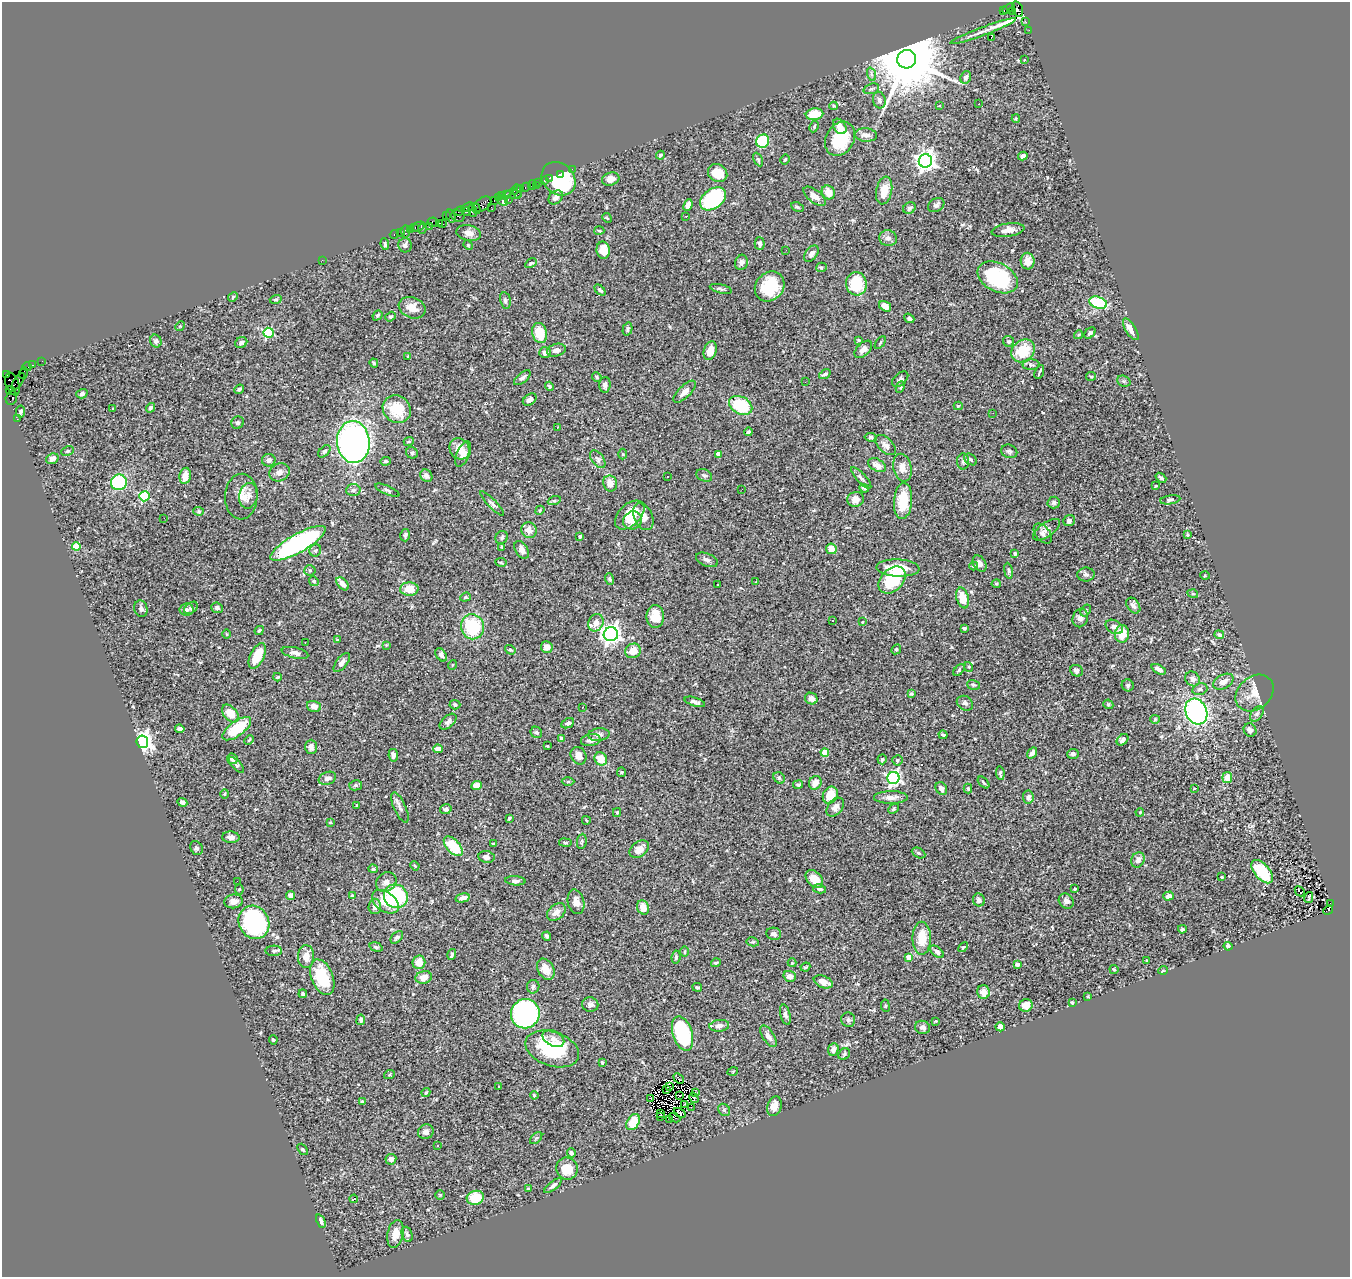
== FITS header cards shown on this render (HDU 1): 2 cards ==
NAXIS1  =                 1348
NAXIS2  =                 1275

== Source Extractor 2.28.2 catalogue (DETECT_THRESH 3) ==
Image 1348 x 1275 px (HDU 1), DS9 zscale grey, 1 PNG px = 1 image px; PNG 1352 x 1279 px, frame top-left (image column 1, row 1275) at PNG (2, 2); each listed source drawn as its Kron ellipse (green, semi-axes under 4 px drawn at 4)
Background 0.777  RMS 0.043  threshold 0.13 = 3 sigma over >= 5 px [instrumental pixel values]
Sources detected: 494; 2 with non-positive FLUX_AUTO (blend fragments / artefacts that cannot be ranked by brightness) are neither listed nor drawn; the other 492 listed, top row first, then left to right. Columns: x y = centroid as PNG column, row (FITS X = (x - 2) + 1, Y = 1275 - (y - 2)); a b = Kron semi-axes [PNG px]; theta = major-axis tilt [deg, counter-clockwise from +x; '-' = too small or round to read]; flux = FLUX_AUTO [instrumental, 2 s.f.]
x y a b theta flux
1008 8 7 3 32 54
1018 9 8 5 -72 64
1003 11 3 2 - 130
1013 11 3 3 - 230
1026 22 3 3 - 7.9
1029 30 2 2 - 11
983 31 35 3 20 21
991 37 3 2 - 5.7
907 59 9 9 - 38000
1024 60 2 2 - 2.5
871 74 7 4 -71 5.5
966 77 6 5 - 10
871 89 8 5 18 5.7
879 100 8 6 -76 9.2
979 104 2 2 - 1.5
940 105 3 2 - 3.8
834 106 4 4 - 2.8
815 114 9 6 6 62
1016 118 4 4 - 3.1
840 126 8 6 -56 21
814 127 6 4 64 4.1
866 135 11 6 -4 14
840 139 18 14 60 110
763 141 7 6 - 190
660 155 4 3 - 5.6
1023 156 5 4 - 13
758 159 7 4 -63 4.2
785 159 5 3 - 3.8
925 161 7 6 - 1600
572 169 2 2 - 12
718 173 10 8 -35 56
560 174 3 3 - 39
549 178 2 2 - 25
559 179 18 15 -45 240
611 179 9 6 16 22
544 180 3 3 - 4.5
539 182 3 2 - 14
532 185 4 2 - 17
536 185 2 2 - 12
526 187 5 3 - 72
521 188 3 3 - 31
514 191 4 3 - 36
517 191 7 2 -82 72
884 191 14 8 78 44
828 192 7 6 - 31
506 194 3 2 - 36
513 194 8 3 -4 100
501 195 3 2 - 25
815 196 13 6 -39 21
498 197 4 3 - 23
556 197 8 6 42 14
713 199 14 9 35 280
494 200 3 2 - 81
508 200 3 2 - 100
502 201 6 4 -42 70
483 204 9 6 37 220
688 205 6 4 66 20
936 205 9 6 32 7.8
468 207 7 3 25 130
491 207 2 2 - 12
797 207 7 4 -27 4.7
909 208 6 5 - 5.4
476 209 5 4 - 61
459 211 6 3 25 73
473 211 6 3 -73 210
467 212 4 2 - 51
446 216 4 2 - 27
451 216 7 4 -77 160
458 216 7 5 -18 130
686 216 3 2 - 9.9
607 218 5 4 - 2.9
433 222 5 4 - 39
439 223 2 2 - 37
443 224 2 2 - 11
429 226 3 3 - 40
418 227 6 3 25 66
415 228 3 3 - 32
410 229 3 2 - 33
422 229 4 2 - 16
1008 230 16 6 8 23
599 231 5 3 - 2.9
400 232 4 2 - 14
405 232 6 3 -83 52
469 233 12 7 -10 16
394 234 5 3 - 47
888 238 9 8 - 13
760 243 6 5 - 9.2
385 244 6 4 -82 4.9
405 245 7 6 - 9.7
468 245 5 4 - 3.4
603 250 8 6 -81 37
786 250 2 2 - 2
811 254 9 5 54 10
322 260 2 2 - 8.5
1028 261 8 7 - 25
741 262 8 6 73 10
531 263 6 4 29 4.5
821 267 5 4 - 4.1
998 277 21 14 -27 220
856 284 12 10 -84 120
770 286 16 13 46 92
721 289 11 4 -14 6.3
600 290 6 4 -43 5.7
233 297 5 4 - 3.1
276 299 6 4 17 4.1
505 300 8 5 -78 8.2
1098 303 9 5 -19 190
885 306 6 4 -34 25
412 308 14 10 -22 30
377 315 5 4 - 4.6
391 317 5 4 - 5.3
909 318 5 4 - 9.3
180 326 5 4 - 3.4
627 329 7 4 76 5.7
1131 329 12 5 -58 23
268 333 5 5 - 240
540 333 10 7 -74 69
1090 333 6 4 43 6.3
1078 335 5 3 - 2.8
859 340 3 2 - 2.4
156 341 6 5 - 10
1009 341 6 5 - 6.8
241 343 6 5 - 8
880 343 7 3 55 3.5
863 349 11 6 44 15
556 350 9 6 14 14
710 351 10 6 72 35
1023 351 13 10 39 87
545 353 6 5 - 12
408 357 3 3 - 3.9
42 361 2 2 - 11
374 363 4 3 - 3.4
33 365 3 2 - 22
1031 365 8 5 3 6.5
27 367 4 3 - 46
1039 372 7 2 68 5.8
23 373 6 2 72 33
825 374 6 4 35 7.1
6 375 3 2 - 17
1091 376 5 4 - 3.6
597 377 5 4 - 3.8
522 378 10 4 40 8.9
900 379 9 6 44 9.2
1124 381 7 5 -21 5.7
18 382 9 4 54 260
805 382 2 2 - 1.6
12 384 12 6 -69 300
605 385 8 6 86 11
549 386 5 4 - 4.8
900 387 6 4 64 4.2
239 389 5 4 - 6.4
11 391 5 3 - 96
685 392 14 6 45 19
82 394 5 4 - 7.1
11 398 7 5 73 130
530 400 7 5 36 13
741 405 12 8 -27 130
958 406 4 3 - 5.8
150 408 5 3 - 5.6
113 409 3 2 - 1.8
397 409 14 13 - 76
21 412 6 4 79 7.8
993 413 2 2 - 1.8
17 419 2 2 - 8.4
238 423 6 6 - 6.8
557 427 3 2 - 4.6
749 432 4 4 - 7
871 437 6 4 -6 5.4
409 441 5 3 - 3.1
353 442 21 16 -85 1100
886 445 12 7 -43 14
460 449 11 9 -58 36
67 451 6 4 27 4.5
324 451 7 4 44 5.7
1009 451 8 6 -22 7
412 453 6 5 - 4.9
463 454 14 6 65 19
623 454 5 3 - 3
718 454 4 3 - 10
52 459 6 5 - 15
598 459 10 6 -53 8.6
971 459 7 5 -40 5.3
269 460 7 6 - 12
386 461 5 4 - 3.5
963 461 8 6 89 7.7
877 465 9 6 -30 23
902 468 14 9 -76 24
279 472 10 9 - 14
704 475 8 6 -24 6.8
185 476 8 5 79 31
426 476 6 5 - 12
667 476 2 2 - 2.8
861 478 14 4 -47 9.9
1161 478 6 4 -39 6.4
119 482 8 8 - 230
610 483 8 7 - 28
1156 486 3 3 - 2.6
864 488 5 3 - 5.4
742 489 3 2 - 2.5
353 490 7 6 - 8
387 490 13 4 -24 7
144 496 5 5 - 190
248 496 13 9 78 17
241 497 23 16 88 35
855 499 8 7 - 22
1170 500 10 4 9 5.6
554 501 7 4 19 4.3
903 501 18 9 85 79
1054 502 6 6 - 6.5
492 504 16 4 -46 9.4
540 510 5 3 - 3
199 511 5 4 - 3.9
630 515 17 10 43 61
643 517 14 9 -66 24
164 518 2 2 - 17
633 520 9 8 - 33
1069 521 6 5 - 7.8
529 530 8 7 - 19
1047 530 16 6 35 14
1043 534 11 7 -49 12
405 535 6 4 75 7
1187 535 4 3 - 2.9
580 536 3 3 - 4.6
502 537 7 6 - 6
298 543 31 9 29 630
76 547 4 4 - 71
502 548 4 3 - 3.2
831 549 5 5 - 27
315 550 6 5 - 6
522 550 10 6 -57 14
1015 553 3 3 - 5.3
707 560 11 6 -22 10
501 562 5 3 - 3.1
980 564 9 6 -59 13
974 566 4 3 - 3.4
898 568 21 8 -3 71
310 570 5 5 - 4.6
1008 571 8 4 -81 5.9
1086 574 8 7 - 9.2
1205 576 5 3 - 2.5
610 579 6 4 -71 5.2
892 580 16 11 45 140
314 581 5 4 - 4
756 582 3 3 - 2.1
342 584 7 5 -48 13
996 584 5 4 - 3.5
717 585 3 3 - 4.9
409 589 9 6 1 43
1193 594 5 3 - 2.7
465 597 5 4 - 3.7
963 598 10 6 -76 48
1133 606 9 6 -54 10
191 608 7 5 35 6.1
217 608 6 5 - 7.2
141 609 8 6 -77 8.5
187 610 7 6 - 9.3
1086 610 6 4 55 5.5
655 616 11 9 -90 41
1080 618 9 7 70 13
833 621 3 3 - 2.5
862 622 3 2 - 1.7
596 623 9 7 67 20
472 627 12 11 - 150
1114 627 9 6 -28 11
964 628 4 3 - 5.3
259 630 5 3 - 4.2
227 634 4 3 - 2.5
611 634 7 7 - 1400
1122 634 8 7 - 46
1219 635 5 4 - 5.9
337 640 3 2 - 2.4
305 642 2 2 - 1.6
386 645 4 4 - 2.5
547 647 6 6 - 20
896 649 5 4 - 4.7
510 650 5 4 - 3.9
633 651 8 7 - 37
295 653 14 5 -13 14
441 655 7 5 -57 8.5
257 656 14 7 63 62
342 662 11 5 52 13
452 665 5 3 - 2.4
969 667 5 3 - 2.7
1159 669 8 4 -28 15
959 670 7 4 47 3.6
1077 671 6 5 - 10
278 677 4 3 - 2.6
1193 679 8 6 -47 11
1223 682 11 7 28 20
973 685 6 4 -19 4.7
1128 685 6 5 - 6.5
1200 689 7 5 17 6.6
1255 693 21 16 41 42
911 694 4 3 - 5.3
811 699 6 5 - 15
695 702 11 3 -17 8.6
965 703 8 7 - 9.7
1108 704 5 4 - 5.4
455 705 5 4 - 6.7
314 706 7 5 -16 16
582 707 2 2 - 1.9
1196 711 13 10 -64 610
230 713 10 6 -49 49
1257 714 8 5 55 8
1155 719 4 4 - 3
448 722 10 5 41 9.5
568 723 6 4 26 7.7
180 729 4 4 - 8.6
237 729 17 7 37 120
1250 730 7 6 - 11
536 732 6 5 - 6.2
599 735 11 6 6 12
943 735 4 3 - 4.4
561 738 4 4 - 3.2
249 740 5 3 - 2.8
591 740 10 6 10 15
1122 740 6 5 - 11
142 742 6 6 - 1800
547 746 3 2 - 2.8
311 747 7 6 - 12
438 749 5 4 - 11
825 752 4 4 - 74
1032 753 6 4 56 11
1073 754 6 5 - 9.3
393 755 6 5 - 12
579 756 9 7 -60 18
232 759 5 5 - 9.5
601 759 7 6 - 43
882 759 5 4 - 6.2
897 760 5 5 - 8.2
236 765 10 4 -46 4.8
622 772 5 5 - 4.4
1000 773 7 3 -84 5.5
1227 777 5 5 - 34
327 778 9 6 22 14
779 778 6 5 - 5.1
893 778 6 6 - 630
568 782 6 4 1 3.2
983 782 7 3 -46 4.2
815 783 7 6 - 24
798 784 5 4 - 6
356 785 6 5 - 7.4
476 785 5 4 - 27
941 788 7 5 -55 13
968 788 5 4 - 4.7
1194 788 3 2 - 3.1
225 794 4 3 - 2.7
830 795 9 7 60 53
891 797 17 6 0 18
1028 797 6 5 - 12
182 802 5 4 - 7.2
357 805 4 2 - 2.4
835 807 10 7 51 15
400 808 16 6 -65 12
446 809 6 5 - 9.1
893 809 6 4 43 4.6
617 812 4 4 - 3
1140 812 4 3 - 2.3
509 818 3 2 - 3.4
586 820 4 2 - 2.8
330 822 4 3 - 3.1
231 837 9 5 -2 11
582 841 7 5 83 4.9
565 843 6 3 -9 3.4
493 844 3 2 - 3
453 846 12 6 -48 90
196 848 7 6 - 6.8
639 849 11 7 37 28
919 853 7 4 -27 4.6
486 857 8 6 -9 13
1138 860 8 6 61 15
415 866 5 3 - 2.4
373 869 4 4 - 4.7
1262 872 14 7 -48 100
1222 877 3 2 - 3.3
814 879 10 7 -47 29
237 881 2 2 - 1.1
515 881 10 4 -4 8.7
386 882 11 9 39 15
239 889 5 4 - 5.2
820 889 7 4 -12 5.7
1074 889 3 3 - 4.4
1300 891 6 3 -46 87
290 895 4 4 - 14
352 896 3 3 - 4.4
396 896 12 11 - 240
1169 896 5 4 - 18
463 898 7 4 13 13
1309 898 6 2 77 3.1
979 900 6 6 - 8.1
234 901 9 7 7 14
1066 901 8 6 -45 11
385 902 15 9 -36 52
576 902 12 8 -76 18
1330 903 3 2 - 27
375 906 8 6 88 14
643 907 7 5 -69 28
1328 910 5 4 - 120
556 912 10 7 41 19
254 922 17 15 -61 350
1182 929 4 4 - 4.5
774 934 7 6 - 10
547 936 4 3 - 6.5
397 937 7 5 43 7.6
922 938 16 9 -90 57
753 942 6 4 -10 3.2
1228 946 4 4 - 7.9
376 947 7 4 -16 5.6
963 947 6 3 44 3.5
274 951 8 5 2 6.5
685 952 5 3 - 3
937 952 8 4 -40 9.1
452 955 5 3 - 4.2
306 957 11 8 88 23
676 957 6 4 81 5.1
908 957 4 3 - 27
1147 961 3 2 - 2.9
419 962 7 6 - 33
716 963 5 3 - 4.3
792 963 4 4 - 2.6
1017 964 4 3 - 7
805 967 5 3 - 3.7
546 969 11 8 -60 30
1114 969 4 3 - 3.9
1163 970 5 3 - 2.3
790 976 6 5 - 18
322 977 19 10 -68 110
424 977 8 6 14 23
823 982 10 6 -23 20
533 987 7 6 - 7.6
697 987 5 3 - 4.5
983 992 7 6 - 22
303 994 4 4 - 4.8
1088 997 3 2 - 2
1072 1003 3 3 - 3
590 1005 8 7 - 10
1026 1005 7 6 - 18
885 1006 6 3 -82 3
525 1014 15 14 - 730
785 1015 10 5 -75 8.7
361 1020 5 4 - 9.2
848 1020 7 7 - 6.8
936 1021 4 4 - 2.5
719 1026 10 6 6 16
922 1027 7 6 - 9.4
1000 1027 4 4 - 16
682 1033 17 9 -73 230
768 1036 12 5 -57 13
553 1039 11 7 -28 17
273 1040 5 3 - 2.9
552 1049 28 17 -18 170
833 1049 6 5 - 14
844 1054 6 5 - 5.3
602 1063 3 3 - 3.1
733 1071 5 3 - 2.7
389 1075 5 3 - 3
679 1078 6 2 -39 2.8
670 1086 3 2 - 3.6
499 1087 3 3 - 2.2
667 1090 3 3 - 2.2
695 1092 2 2 - 3.8
426 1093 5 3 - 3.7
534 1095 4 4 - 5.2
680 1095 2 2 - 3
694 1098 5 2 - 3.4
651 1099 2 2 - 2.3
362 1101 4 4 - 3.1
684 1104 3 2 - 1.8
774 1106 10 7 72 24
691 1107 2 2 - 3.3
724 1110 6 5 - 6.1
680 1113 6 3 -32 4.3
660 1114 3 2 - 2.3
661 1117 2 2 - 12
675 1118 6 3 -27 6.3
670 1119 2 2 - 6.7
633 1122 9 6 59 71
426 1132 8 7 - 14
536 1138 7 4 44 5.3
437 1146 3 3 - 3.4
303 1149 6 3 -49 3.8
571 1153 5 4 - 6.6
391 1159 5 5 - 13
567 1169 11 11 - 51
553 1185 11 4 39 10
528 1189 4 4 - 3.4
440 1195 4 4 - 3.2
475 1198 9 7 14 78
354 1199 4 2 - 0.0031
321 1221 7 4 -66 9
395 1234 14 8 79 30
407 1234 8 5 -70 6.1
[2 non-positive-flux detections neither listed nor drawn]